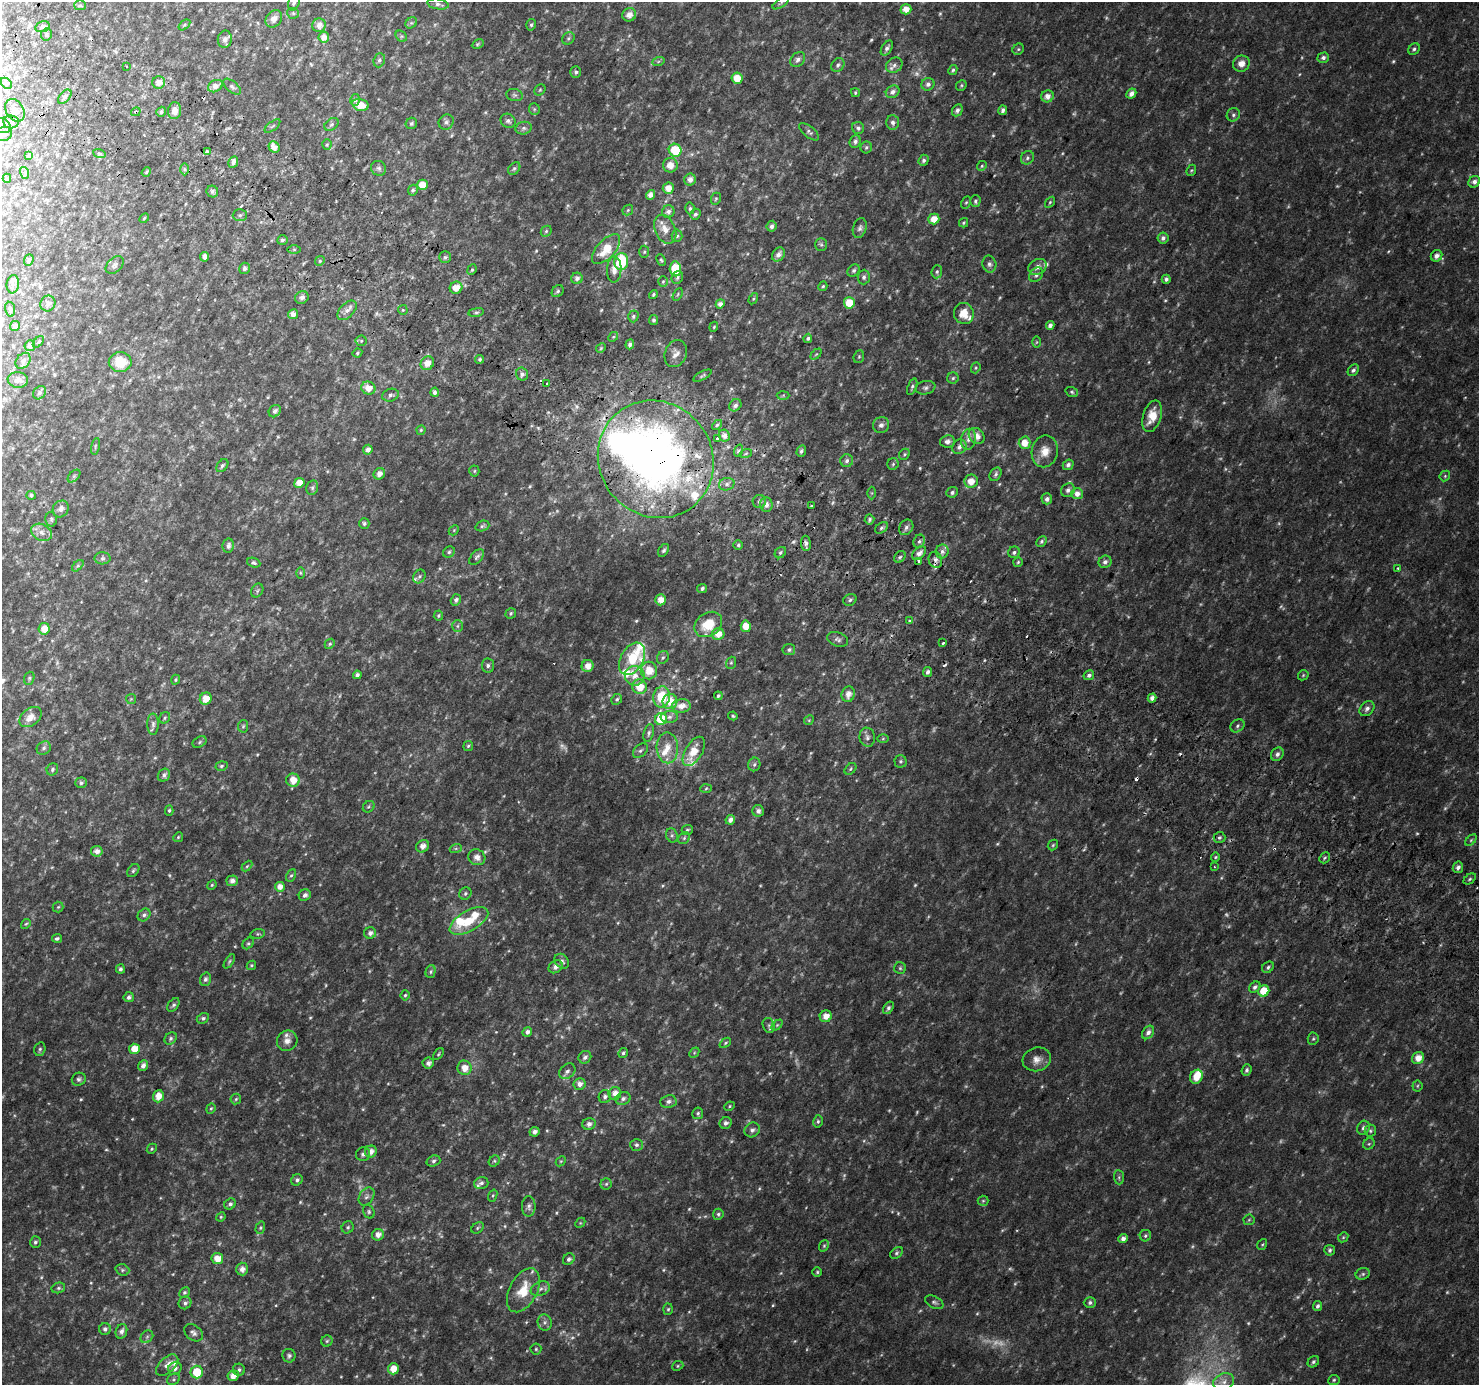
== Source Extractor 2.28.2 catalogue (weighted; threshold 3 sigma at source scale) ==
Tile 11 of 4 x 4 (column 3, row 3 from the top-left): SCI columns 2985-4461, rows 1673-3055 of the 5961 x 6042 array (HDU 1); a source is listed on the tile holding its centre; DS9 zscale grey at full resolution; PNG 1481 x 1387 px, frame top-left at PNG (2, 2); each listed source drawn as its Kron ellipse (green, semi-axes under 4 px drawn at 4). Shown black and unused: <1% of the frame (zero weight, under 2 of 3 exposures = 2% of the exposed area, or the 3 px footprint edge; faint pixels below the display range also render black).
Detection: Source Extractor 2.28.2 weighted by HDU 2 'WHT'; one run over the whole footprint, this tile lists its part. Background 0.0376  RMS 0.0091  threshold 0.0411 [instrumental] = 3 sigma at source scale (4.5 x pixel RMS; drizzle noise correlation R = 1.50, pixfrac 1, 0.0396/0.0396 arcsec/px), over >= 5 px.
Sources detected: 686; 58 too faint to see at this stretch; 1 inside a brighter object's white glare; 13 cosmic-ray / hot-pixel residue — neither listed nor drawn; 26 inside a brighter listed object's ellipse — not listed separately; of the other 588, all 500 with FLUX_AUTO >= 1.11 (the completeness limit of this list) listed and drawn (88 fainter detections not listed), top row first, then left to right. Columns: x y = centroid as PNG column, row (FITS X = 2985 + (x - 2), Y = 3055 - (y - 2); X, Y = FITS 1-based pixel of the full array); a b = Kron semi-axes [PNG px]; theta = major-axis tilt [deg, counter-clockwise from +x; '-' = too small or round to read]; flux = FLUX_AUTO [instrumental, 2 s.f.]
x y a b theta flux
294 3 8 5 71 2.8
781 3 9 3 34 1.5
438 4 11 5 -9 3.2
80 5 5 5 - 1.4
906 9 5 5 - 8.9
293 13 6 5 - 1.5
629 15 7 6 - 6
274 19 9 7 48 6.3
411 23 6 5 - 1.9
184 25 7 4 38 1.4
319 25 7 6 - 5.3
531 25 6 4 76 1.7
43 27 7 5 15 2.8
46 35 6 5 - 2
401 36 6 5 - 1.5
324 37 5 5 - 7.2
568 38 7 5 46 1.9
225 39 8 7 - 4.9
478 44 6 4 26 1.2
887 48 8 5 58 3
1018 49 6 5 - 1.5
1414 49 6 5 - 2
1323 58 6 5 - 3
798 59 8 6 50 3.4
379 60 7 5 71 2.3
658 62 6 4 20 1.4
1241 64 8 8 - 7.2
838 65 7 6 - 2.3
894 65 9 7 33 3.4
127 67 3 2 - 1.3
953 70 5 4 - 1.7
576 72 5 5 - 2.1
737 78 5 5 - 13
159 82 6 6 - 6.2
6 83 6 4 -45 2
928 84 6 6 - 3.5
961 85 6 5 - 1.3
215 86 8 5 27 6.3
232 87 11 5 -40 2.6
540 90 6 5 - 1.3
893 92 7 6 - 4.1
855 93 4 3 - 1.2
1131 94 5 4 - 4.9
514 95 8 6 -15 2.2
1047 96 6 6 - 6.2
65 97 8 5 47 2.1
355 100 6 5 - 2
360 105 8 5 -15 12
534 109 6 5 - 1.4
15 110 12 8 -57 6.3
957 110 6 5 - 3.4
1003 110 5 4 - 2.8
174 111 8 6 83 6.7
136 112 5 4 - 1.4
161 112 5 4 - 2.4
1233 115 7 6 - 2.5
508 121 8 7 - 2.9
11 122 7 6 - 3.2
446 122 8 7 - 3
893 122 7 6 - 3.5
411 123 6 5 - 2.1
332 124 8 5 39 2
2 125 9 7 -29 3.4
272 126 9 3 40 1.2
524 128 8 6 14 2.6
858 128 6 6 - 2.9
809 132 12 5 -39 2.7
4 134 8 7 - 5.2
855 141 6 5 - 3.1
327 145 5 4 - 1.2
274 147 6 5 - 7.7
866 147 6 5 - 1.8
675 150 6 6 - 29
208 151 4 3 - 5.1
99 153 6 4 -19 1.4
29 156 4 3 - 1.5
1027 158 7 6 - 2.1
924 160 5 5 - 2.6
233 162 6 4 64 4
670 165 7 7 - 9.3
982 166 5 4 - 1.3
379 168 8 7 - 2.7
514 168 7 5 48 1.9
185 169 6 4 -89 1.7
1191 170 6 4 67 1.1
146 172 5 4 - 1.3
25 173 6 4 -73 1.2
7 178 4 4 - 1.4
690 180 6 6 - 5.1
1474 182 6 5 - 3.9
422 185 5 5 - 11
668 188 5 5 - 8.9
413 190 5 4 - 1.6
212 191 6 5 - 2.4
650 195 5 4 - 5.3
716 199 6 4 68 1.5
975 201 6 5 - 1.8
966 202 6 4 62 1.3
1050 202 6 4 54 1.2
690 208 6 4 86 1.7
628 210 6 4 47 1.2
668 212 6 6 - 3.5
695 214 6 5 - 2.2
240 215 7 6 - 1.9
144 218 5 4 - 1.3
934 219 5 5 - 11
964 223 5 4 - 1.4
772 226 5 5 - 3
860 228 10 6 74 3.1
665 229 15 10 -66 9.9
546 231 6 5 - 1.4
677 236 6 5 - 1.9
1163 238 5 5 - 3.1
282 240 5 5 - 2.1
821 244 6 6 - 1.7
294 249 6 4 0 1.4
606 249 18 9 48 21
644 252 6 5 - 1.4
778 254 7 6 - 4.8
1437 256 6 5 - 4.5
205 257 4 4 - 4.7
445 257 6 6 - 2.2
29 260 6 4 69 1.4
661 260 6 4 -65 1.4
320 261 5 4 - 1.2
621 262 8 7 - 45
989 264 8 7 - 3
115 265 10 7 44 3
1038 267 9 7 30 4.8
245 268 6 5 - 2.4
614 269 13 7 88 6.1
675 269 7 5 -84 32
472 270 5 4 - 1.4
854 270 7 5 45 2
937 272 7 5 86 1.9
1036 275 8 6 50 3.1
677 277 7 5 64 2.1
864 277 7 6 - 2.7
577 278 6 5 - 3.2
1166 279 4 4 - 2.6
663 281 5 4 - 1.2
13 284 9 6 82 3.1
823 286 5 4 - 1.4
456 288 6 6 - 9.7
558 291 6 5 - 1.8
678 294 7 4 61 1.1
653 295 5 4 - 1.6
302 297 7 6 - 3.8
753 299 6 4 59 1.2
849 303 5 5 - 17
48 304 8 7 - 3.2
720 304 4 4 - 4
10 309 7 5 -80 1.9
347 310 12 7 46 4.8
403 310 5 5 - 1.1
476 312 8 4 8 1.7
964 313 11 9 -67 13
293 314 5 4 - 5.5
633 316 6 5 - 1.8
654 320 5 4 - 1.9
1050 325 4 4 - 3.1
15 326 5 5 - 2.6
714 327 5 4 - 1.2
613 337 5 4 - 1.2
808 338 4 4 - 1.9
361 341 5 5 - 1.5
38 342 7 4 49 1.3
1037 342 6 4 88 1.1
630 344 5 4 - 3.1
30 346 5 5 - 4.1
601 348 5 4 - 1.3
357 353 5 3 - 1.1
676 354 14 10 68 6.3
816 354 6 4 44 1.2
859 357 6 5 - 1.5
480 359 4 4 - 2
23 361 9 6 53 3.1
120 362 11 10 - 23
427 363 7 6 - 7.4
976 368 6 4 69 1.2
1353 370 6 5 - 2.5
522 374 6 6 - 2.8
702 376 10 4 28 1.7
953 378 6 5 - 1.7
18 380 10 8 -7 5.2
547 384 3 2 - 1.2
912 387 9 4 68 1.8
368 388 7 6 - 9.9
926 388 10 6 11 2.8
435 392 5 4 - 3.1
1072 392 6 5 - 1.5
39 393 7 6 - 2.4
391 395 8 6 17 2.5
783 395 6 4 2 1.3
735 405 6 5 - 3
275 411 7 5 47 3.2
1152 416 16 9 72 16
717 425 6 3 44 1.4
881 425 8 7 - 3.7
421 430 4 4 - 1.2
724 436 6 5 - 5.3
977 436 9 7 -46 7
717 439 3 3 - 27
968 439 11 7 79 5.2
947 441 7 6 - 3.7
1025 443 6 6 - 11
95 446 8 3 77 1.3
959 447 8 6 54 3.3
368 450 5 4 - 4.3
738 451 6 4 71 1.6
801 451 6 4 71 2.1
1045 451 16 13 79 11
746 453 6 4 20 1.7
904 454 6 5 - 1.5
656 459 60 56 -51 610
847 461 6 6 - 3.1
893 464 6 5 - 1.5
1068 465 5 5 - 2.9
222 466 7 5 51 2
474 471 5 5 - 1.3
379 474 6 5 - 5.5
996 474 7 5 59 2.2
74 476 7 4 45 1.7
1445 476 6 4 47 1.3
971 481 7 6 - 9.8
299 483 5 5 - 8.4
727 484 8 6 16 3.6
312 488 7 5 76 1.9
1068 490 7 6 - 3.2
952 492 6 5 - 2.3
872 493 6 4 -90 1.2
1077 494 6 5 - 6
31 495 5 4 - 2.3
1047 499 5 5 - 3.6
759 502 6 6 - 2.6
766 504 7 6 - 5.3
811 506 3 2 - 1.2
61 509 9 7 55 4.9
51 519 7 5 -80 1.8
869 519 5 5 - 1.7
364 524 5 5 - 1.8
482 526 7 5 18 1.7
906 527 8 6 56 3.2
882 528 7 5 41 1.9
454 530 6 4 47 1.2
42 532 11 8 -25 6.3
919 541 7 5 65 2.4
1041 541 6 4 48 1.9
806 543 7 5 -83 2.5
738 545 5 5 - 1.6
228 546 7 5 80 3.1
664 550 7 4 57 1.9
449 552 6 5 - 1.7
942 552 7 6 - 3.3
1014 552 6 5 - 2.4
780 553 6 5 - 1.8
919 553 8 5 47 4.5
477 557 9 5 48 2.9
900 557 6 5 - 1.6
102 558 8 6 0 2.5
935 560 8 6 -77 4.2
919 561 3 3 - 4.7
1018 562 5 4 - 1.3
1105 562 6 6 - 3.5
254 563 7 4 -21 1.6
78 566 7 4 46 1.5
1397 568 3 2 - 1.4
300 573 6 4 -89 1.1
419 577 7 5 57 2.1
702 588 5 4 - 2.2
257 591 7 5 57 1.8
456 600 6 5 - 2.5
661 600 5 5 - 8.6
850 600 7 5 29 2.1
511 613 6 5 - 1.6
438 616 5 5 - 1.4
909 621 4 3 - 1.6
708 624 15 11 35 23
457 626 6 5 - 1.7
746 626 6 5 - 11
44 629 6 5 - 9.7
718 634 6 6 - 9.4
838 639 11 7 -19 2.9
943 643 3 3 - 7.8
330 644 5 4 - 1.5
789 650 6 5 - 2.3
663 657 7 5 57 1.9
632 659 17 11 60 26
731 663 6 5 - 1.4
488 665 7 6 - 2.5
587 666 6 6 - 7
649 670 9 8 - 14
927 672 5 4 - 3.1
357 675 4 4 - 3.1
1089 675 5 4 - 2.3
1303 675 6 4 47 1.2
635 676 10 10 - 8.1
29 678 7 5 69 1.5
176 680 5 4 - 1.2
639 687 7 7 - 17
848 694 8 6 75 6.6
718 696 4 3 - 1.8
662 697 10 8 83 31
1152 698 4 4 - 2.9
131 699 5 5 - 1.2
206 699 6 5 - 11
617 699 5 5 - 1.7
670 701 7 7 - 17
681 706 9 6 3 9.3
1367 709 8 6 46 3.4
733 716 5 4 - 1.1
30 717 12 8 38 8.9
669 717 8 6 2 3
165 718 6 5 - 1.4
661 719 6 6 - 35
809 720 5 4 - 1.1
153 724 10 5 -90 2.8
243 726 6 5 - 1.4
1237 726 7 6 - 2.4
649 733 9 5 76 2
867 737 9 8 - 3.5
883 739 6 4 2 1.2
200 742 7 5 29 1.7
468 746 5 4 - 1.4
44 748 7 6 - 2.4
667 748 15 11 -88 12
640 751 9 5 43 2.5
694 751 16 8 59 16
1277 754 7 6 - 3.2
900 761 6 6 - 1.9
754 764 7 6 - 2.1
221 766 6 4 17 1.6
52 769 6 5 - 1.9
850 769 7 5 43 1.6
164 775 7 5 49 2.8
293 780 7 6 - 11
81 783 6 5 - 1.9
706 788 6 4 4 1.3
369 807 6 5 - 1.4
169 810 5 4 - 1.5
758 811 6 5 - 3.7
730 820 5 4 - 4.7
687 830 5 5 - 1.5
672 835 7 5 -70 2
178 837 5 4 - 1.2
684 838 6 5 - 1.7
1219 838 6 5 - 2
1471 840 7 4 46 1.4
1053 845 6 4 47 1.3
423 846 7 6 - 5.6
456 848 6 4 19 1.4
97 851 6 5 - 4.9
477 857 8 7 - 5.6
1215 857 5 4 - 1.2
1325 858 6 5 - 1.6
247 866 6 4 45 1.2
1214 867 3 3 - 1.6
1458 867 6 5 - 3.6
133 871 7 5 51 1.8
291 875 6 4 60 1.4
1470 879 7 4 37 1.6
232 881 6 5 - 4.6
212 885 5 4 - 1.2
280 887 5 5 - 6.8
465 894 6 5 - 1.9
305 895 6 5 - 3
58 907 5 5 - 1.3
144 915 7 5 44 2.8
469 921 21 10 30 22
26 924 5 4 - 1.1
370 933 6 5 - 3.4
258 934 7 4 8 1.4
57 938 5 4 - 1.8
248 943 6 5 - 1.5
229 961 8 4 55 1.4
562 961 8 6 -48 2.8
251 965 5 4 - 1.3
556 967 7 6 - 4.4
1268 967 6 5 - 2
900 968 6 5 - 1.5
120 969 4 4 - 2.2
431 972 6 5 - 1.6
205 979 7 5 72 2.6
1255 987 6 5 - 2.8
1264 991 6 5 - 20
405 995 5 4 - 1.4
129 997 5 5 - 3.2
173 1005 8 5 52 2.2
888 1008 7 4 56 2.3
826 1016 6 6 - 8.3
203 1018 6 5 - 2.2
769 1025 7 6 - 2.2
777 1025 6 4 45 1.4
527 1032 5 4 - 3.9
1148 1032 7 5 53 3.6
171 1038 7 5 47 2.1
1313 1039 6 5 - 1.5
287 1041 10 9 - 5.4
725 1043 6 4 38 1.5
40 1049 7 5 75 1.7
134 1049 5 5 - 12
623 1053 5 4 - 1.7
694 1053 6 4 47 1.1
438 1054 7 4 51 1.3
585 1057 7 6 - 2.8
1418 1058 6 5 - 10
1037 1059 14 11 16 7.5
428 1063 5 5 - 3.8
143 1066 5 4 - 4.4
464 1068 7 7 - 9.1
1247 1070 6 4 67 2.4
567 1071 9 6 42 3.7
1196 1077 7 6 - 14
79 1079 7 6 - 2.4
579 1084 6 6 - 4.8
1417 1086 5 5 - 1.3
615 1093 6 6 - 7.7
158 1096 6 5 - 9.1
605 1097 6 6 - 3
236 1099 5 5 - 1.5
623 1099 8 6 25 2.9
668 1101 8 6 9 3.2
729 1106 5 4 - 1.1
211 1109 5 4 - 1.2
698 1113 6 5 - 1.9
818 1121 6 5 - 1.7
726 1123 6 5 - 3.2
589 1124 6 6 - 3.8
1363 1128 7 6 - 3
752 1130 8 7 - 3.5
1370 1131 6 6 - 1.6
535 1132 5 4 - 4.1
1369 1144 6 5 - 1.4
636 1145 6 6 - 2.2
152 1149 5 4 - 1.4
371 1152 6 5 - 5.9
363 1154 7 7 - 2.7
433 1161 7 5 18 2.2
494 1161 6 5 - 1.5
561 1161 6 4 43 1.1
1119 1177 7 5 -85 1.8
297 1180 6 5 - 2.4
481 1183 7 6 - 2.5
606 1184 5 5 - 1.6
366 1196 10 7 57 3.2
493 1196 6 4 70 1.3
983 1201 5 5 - 1.3
230 1204 6 5 - 2.7
529 1206 10 7 90 3.7
369 1212 7 5 -63 1.8
718 1214 5 5 - 1.7
221 1217 5 4 - 1.1
1249 1220 5 5 - 1.2
580 1223 6 4 45 1.2
348 1227 6 5 - 1.7
260 1228 6 4 73 1.5
477 1228 6 5 - 1.5
378 1235 6 5 - 5.9
1145 1236 6 5 - 1.7
1343 1237 5 4 - 1.2
1123 1239 5 4 - 4.4
35 1242 6 5 - 2.1
1262 1244 6 4 53 1.2
824 1246 6 4 68 1.3
1330 1250 5 5 - 2.1
897 1253 7 5 42 1.7
217 1259 6 5 - 11
569 1259 6 5 - 2.6
242 1269 6 6 - 4.8
122 1270 7 5 -21 1.9
817 1272 5 5 - 1.3
1363 1274 7 5 21 1.9
58 1288 7 5 15 1.8
540 1289 10 7 21 3.9
523 1290 24 14 62 22
184 1292 6 5 - 1.8
934 1302 10 6 -29 2.3
185 1303 6 6 - 2.7
1090 1303 6 5 - 2.4
1317 1306 5 4 - 2.6
668 1309 6 5 - 1.5
545 1322 8 7 - 2.9
105 1329 6 6 - 2.9
121 1331 7 5 71 3.6
193 1333 10 7 -38 3.5
147 1337 7 5 45 1.8
327 1341 5 5 - 1.5
536 1349 5 5 - 1.5
289 1356 7 6 - 2.2
1313 1362 6 5 - 2
167 1365 13 7 43 6.4
678 1366 6 4 23 1.2
175 1368 7 6 - 3.5
393 1369 5 5 - 11
239 1370 6 6 - 2.2
197 1372 6 6 - 27
233 1376 6 5 - 8.2
174 1379 7 5 38 1.8
1334 1380 5 5 - 1.5
1224 1382 11 8 22 6.3
Overlapping masked pixels (flux is a lower limit): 3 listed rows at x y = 136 112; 656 459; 935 560
Isophote crosses this tile's border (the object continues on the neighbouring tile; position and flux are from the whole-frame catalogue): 3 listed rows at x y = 294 3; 2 125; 4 134